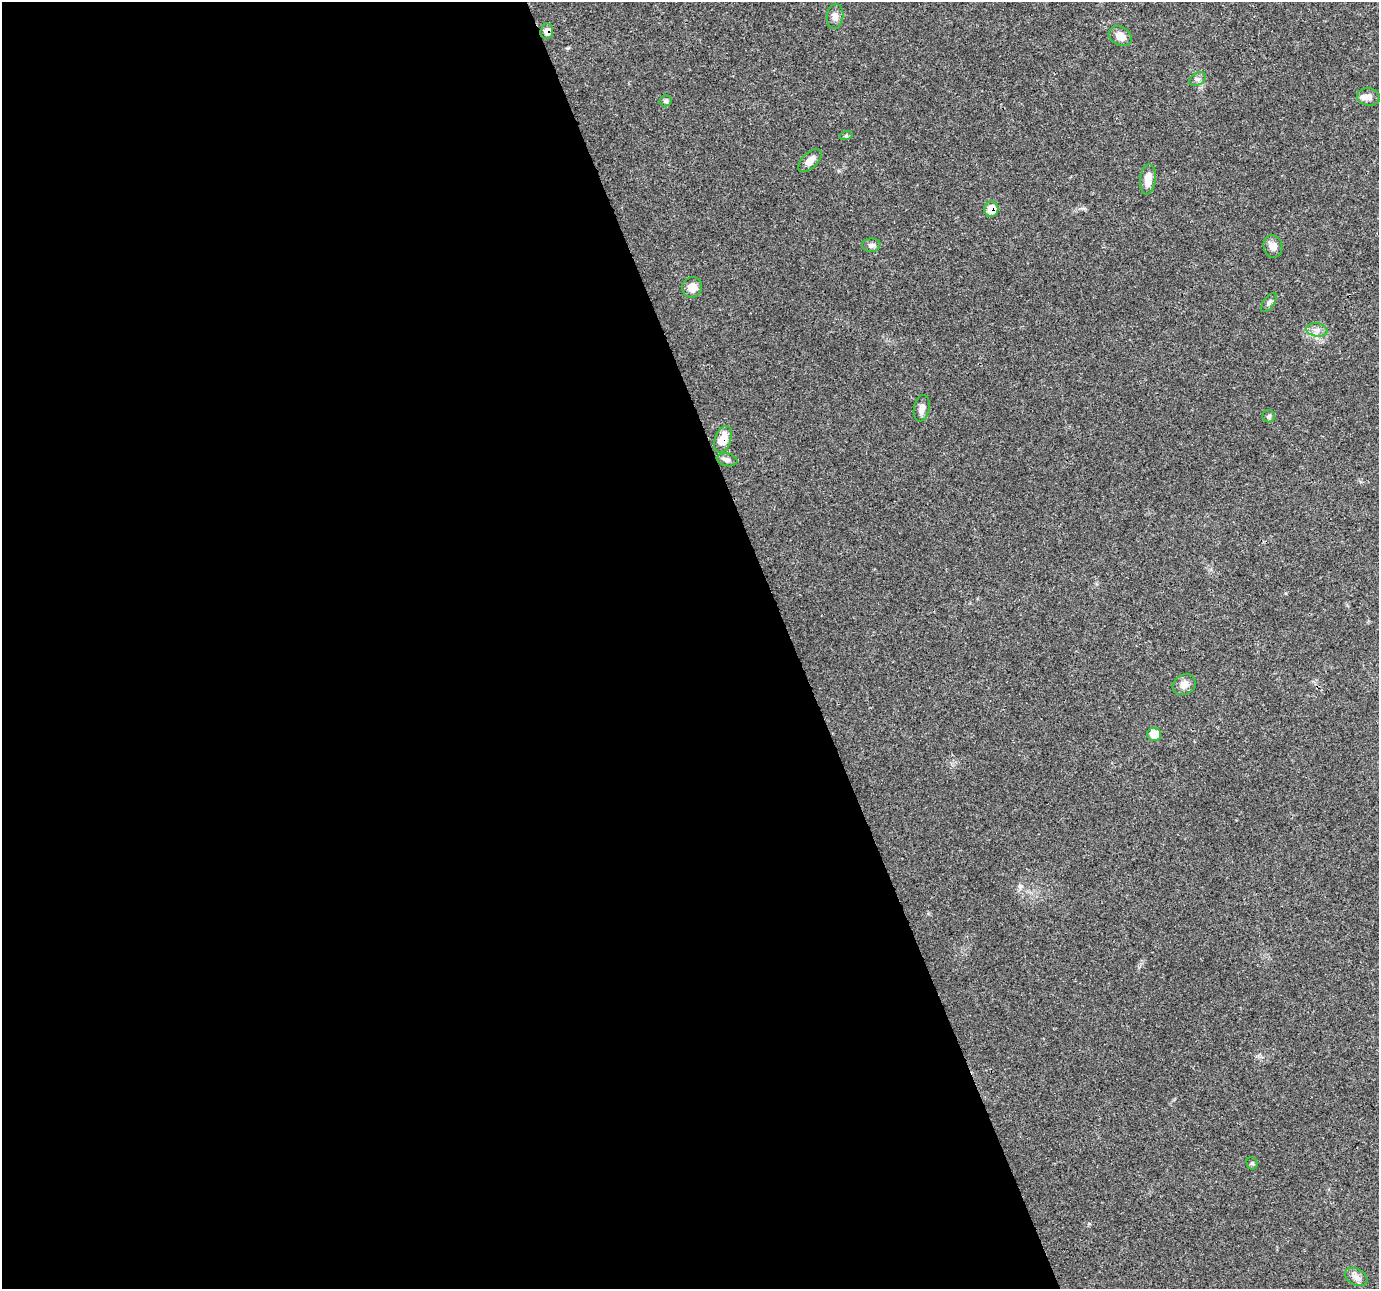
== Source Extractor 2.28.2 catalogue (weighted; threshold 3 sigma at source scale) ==
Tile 9 of 4 x 4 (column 1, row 3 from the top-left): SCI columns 1-1377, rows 1364-2650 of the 5511 x 5353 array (HDU 1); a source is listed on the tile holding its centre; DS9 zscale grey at full resolution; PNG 1381 x 1291 px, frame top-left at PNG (2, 2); each listed source drawn as its Kron ellipse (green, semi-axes under 4 px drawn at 4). Shown black and unused: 57% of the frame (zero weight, under 3 of 4 exposures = <1% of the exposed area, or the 3 px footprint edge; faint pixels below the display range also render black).
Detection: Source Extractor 2.28.2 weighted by HDU 2 'WHT'; one run over the whole footprint, this tile lists its part. Background 0.0514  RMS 0.0037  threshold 0.0168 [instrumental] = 3 sigma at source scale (4.5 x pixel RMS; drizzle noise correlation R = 1.50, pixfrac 1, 0.0396/0.0396 arcsec/px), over >= 5 px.
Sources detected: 24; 1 inside a brighter object's white glare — neither listed nor drawn; the other 23 listed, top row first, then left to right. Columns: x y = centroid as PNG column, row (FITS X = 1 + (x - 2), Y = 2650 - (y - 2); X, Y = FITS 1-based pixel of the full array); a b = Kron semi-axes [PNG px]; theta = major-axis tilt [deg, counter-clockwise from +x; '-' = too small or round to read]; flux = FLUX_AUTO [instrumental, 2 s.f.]
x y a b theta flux
835 16 12 8 82 2.1
547 31 8 6 84 2.2
1120 36 12 9 -28 3.5
1198 79 9 6 26 1.1
1369 97 12 8 -9 2.1
666 101 6 5 - 0.68
846 136 6 4 18 0.51
810 161 14 7 44 3.1
1148 179 15 8 83 4
991 209 8 7 - 5.7
871 245 9 7 3 1.3
1273 246 11 9 -76 2.8
692 287 10 10 - 3.4
1269 303 11 5 53 1
1317 330 10 6 -9 1.9
922 408 13 8 78 2.1
1269 416 6 6 - 0.71
723 439 14 8 71 6.1
727 460 10 6 -11 1.2
1184 685 12 10 29 2.8
1154 734 7 6 - 7.9
1252 1163 6 5 - 0.63
1356 1277 12 8 -30 2.1
Overlapping masked pixels (flux is a lower limit): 3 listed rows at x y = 547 31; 991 209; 723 439